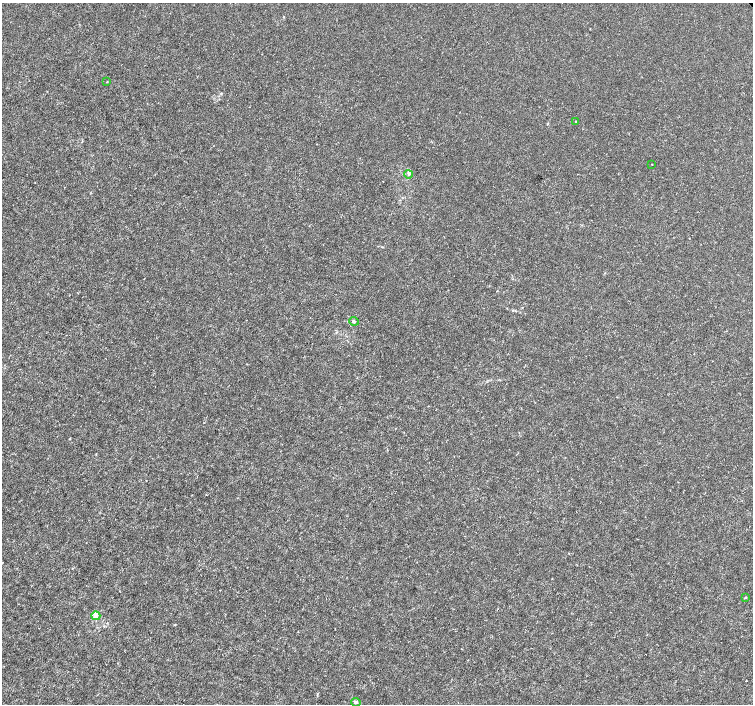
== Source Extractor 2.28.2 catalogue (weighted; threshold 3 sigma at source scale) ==
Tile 7 of 4 x 4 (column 3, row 2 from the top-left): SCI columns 3008-4509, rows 3020-4423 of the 6011 x 5972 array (HDU 1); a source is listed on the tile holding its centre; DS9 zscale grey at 2 x 2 block average (1 PNG px = mean of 2 x 2 image px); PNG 755 x 706 px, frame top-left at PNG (2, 3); each listed source drawn as its Kron ellipse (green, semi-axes under 4 px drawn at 4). Shown black and unused: <1% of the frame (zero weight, under 3 of 4 exposures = <1% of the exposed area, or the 3 px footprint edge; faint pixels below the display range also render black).
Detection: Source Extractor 2.28.2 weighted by HDU 2 'WHT'; one run over the whole footprint, this tile lists its part. Background -2.26e-04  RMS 0.0012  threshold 0.00535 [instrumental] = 3 sigma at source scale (4.5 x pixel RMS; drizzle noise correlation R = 1.50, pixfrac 1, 0.0396/0.0396 arcsec/px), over >= 5 px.
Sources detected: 8; all 8 listed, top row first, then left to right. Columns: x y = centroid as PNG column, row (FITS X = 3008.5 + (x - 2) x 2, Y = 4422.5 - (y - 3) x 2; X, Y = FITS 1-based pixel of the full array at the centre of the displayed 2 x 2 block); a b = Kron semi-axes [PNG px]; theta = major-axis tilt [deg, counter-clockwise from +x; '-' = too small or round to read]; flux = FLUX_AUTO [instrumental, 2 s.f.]
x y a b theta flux
107 82 2 2 - 0.15
576 121 2 2 - 0.1
652 164 2 2 - 0.17
409 174 4 3 - 0.48
354 321 4 4 - 0.45
745 597 2 2 - 0.25
96 616 4 3 - 0.52
356 702 4 4 - 0.42